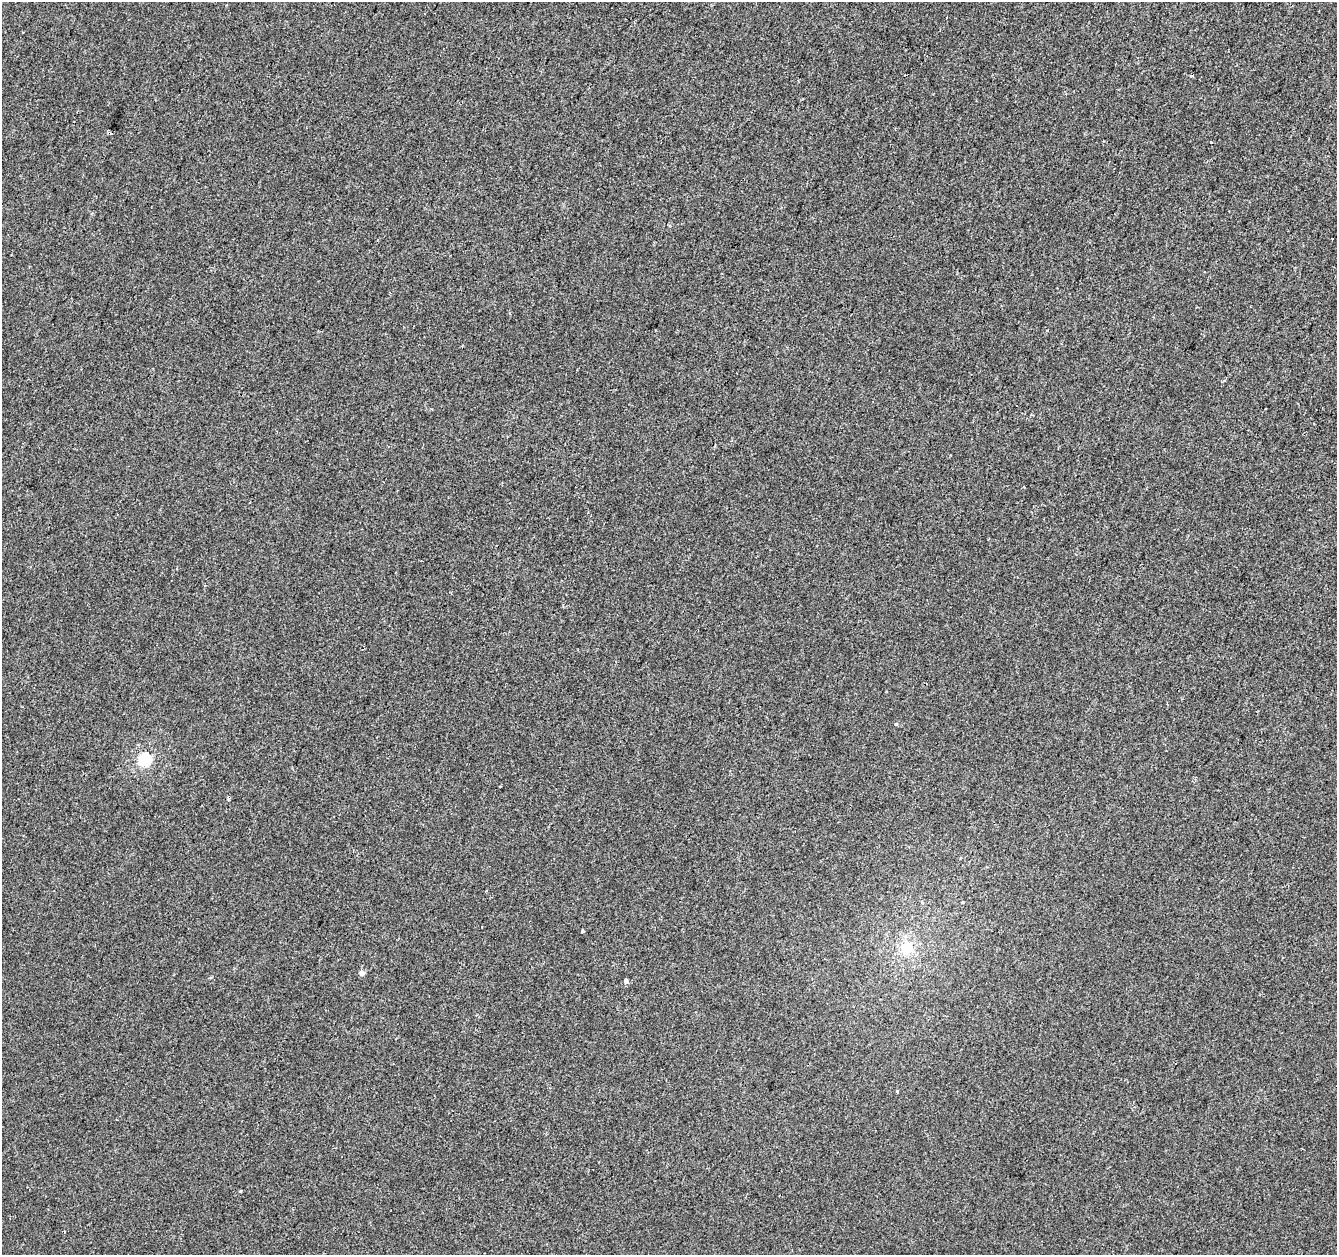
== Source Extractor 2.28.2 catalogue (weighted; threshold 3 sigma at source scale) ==
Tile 10 of 4 x 4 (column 2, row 3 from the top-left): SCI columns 1336-2670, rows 1470-2722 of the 5346 x 5506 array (HDU 1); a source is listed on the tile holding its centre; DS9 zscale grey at full resolution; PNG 1339 x 1257 px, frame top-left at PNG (2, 2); no overlay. Shown black and unused: <1% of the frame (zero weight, under 2 of 3 exposures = <1% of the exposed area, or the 3 px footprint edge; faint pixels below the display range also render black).
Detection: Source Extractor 2.28.2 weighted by HDU 2 'WHT'; one run over the whole footprint, this tile lists its part. Background 1.34e-04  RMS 0.0042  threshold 0.0189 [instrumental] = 3 sigma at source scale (4.5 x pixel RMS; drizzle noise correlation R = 1.50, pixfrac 1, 0.0396/0.0396 arcsec/px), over >= 5 px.
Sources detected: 13; all 13 listed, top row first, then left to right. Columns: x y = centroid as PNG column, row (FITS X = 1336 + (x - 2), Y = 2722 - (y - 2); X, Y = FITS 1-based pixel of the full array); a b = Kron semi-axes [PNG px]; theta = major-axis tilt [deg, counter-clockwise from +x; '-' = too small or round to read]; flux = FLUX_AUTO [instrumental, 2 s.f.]
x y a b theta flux
1192 75 3 3 - 1.7
109 133 5 3 - 1.1
1211 142 4 3 - 0.47
1332 238 3 3 - 1.2
896 724 4 4 - 0.53
145 759 6 5 - 51
500 787 3 2 - 0.29
228 797 5 3 - 0.64
582 931 4 3 - 1.2
907 948 11 10 - 8.7
362 973 5 4 - 2.4
626 981 5 5 - 1.4
240 1191 3 3 - 0.82
Overlapping masked pixels (flux is a lower limit): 1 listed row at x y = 109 133